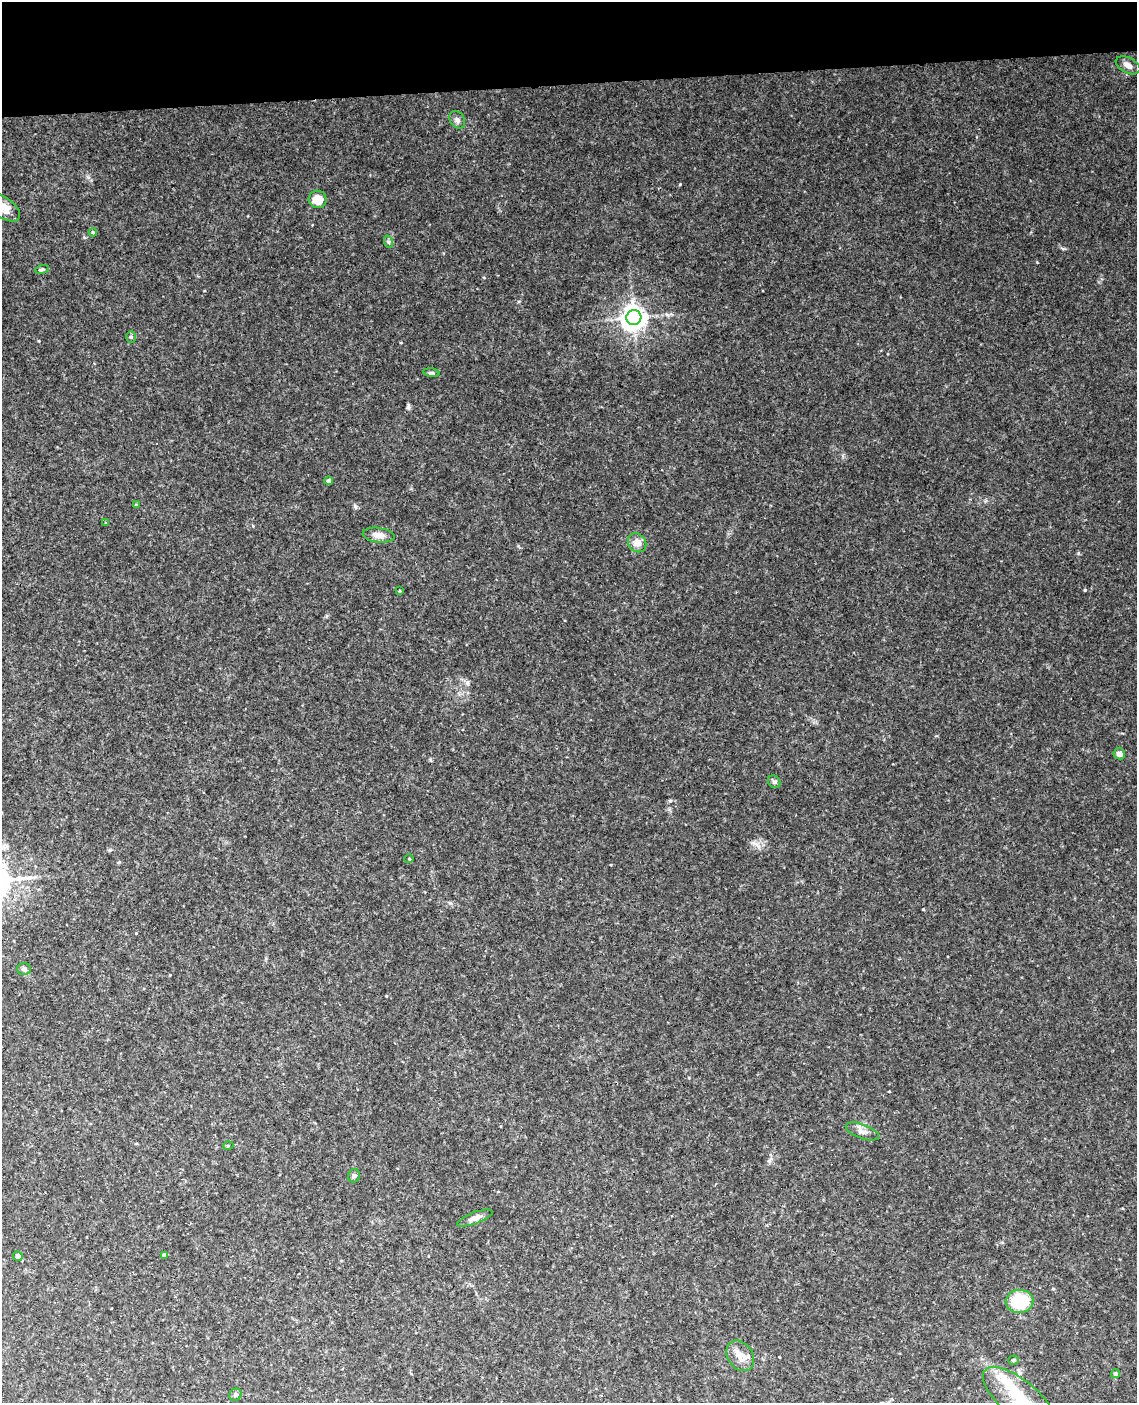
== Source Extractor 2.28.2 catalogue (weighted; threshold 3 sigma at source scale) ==
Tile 3 of 4 x 3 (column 3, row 1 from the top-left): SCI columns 2328-3462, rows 3043-4443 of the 4653 x 4581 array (HDU 1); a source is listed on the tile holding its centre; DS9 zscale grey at full resolution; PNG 1139 x 1405 px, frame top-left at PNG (2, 2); each listed source drawn as its Kron ellipse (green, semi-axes under 4 px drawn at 4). Shown black and unused: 6% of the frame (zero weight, under 3 of 4 exposures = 6% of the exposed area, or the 3 px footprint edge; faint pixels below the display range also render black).
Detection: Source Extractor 2.28.2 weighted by HDU 2 'WHT'; one run over the whole footprint, this tile lists its part. Background 0.0683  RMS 0.0062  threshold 0.0279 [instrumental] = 3 sigma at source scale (4.5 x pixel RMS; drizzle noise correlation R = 1.50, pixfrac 1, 0.05/0.05 arcsec/px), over >= 5 px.
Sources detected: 34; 1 inside a brighter object's white glare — neither listed nor drawn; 1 inside a brighter listed object's ellipse — not listed separately; the other 32 listed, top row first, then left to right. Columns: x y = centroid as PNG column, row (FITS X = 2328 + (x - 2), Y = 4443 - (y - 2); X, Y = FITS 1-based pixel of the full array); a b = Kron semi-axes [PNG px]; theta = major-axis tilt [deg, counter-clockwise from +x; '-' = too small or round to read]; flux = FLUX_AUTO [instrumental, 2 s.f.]
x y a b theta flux
1128 65 13 7 -27 3.6
457 120 9 7 -59 2.1
318 199 9 9 - 8.3
3 207 20 10 -36 7.3
93 232 4 3 - 0.64
389 242 6 4 -71 0.99
42 269 7 4 13 1
634 318 7 7 - 610
131 337 6 5 - 0.96
431 373 8 4 -8 1.2
329 481 4 4 - 1.8
136 505 4 4 - 0.56
106 523 4 3 - 0.53
378 535 16 7 -8 4.8
637 543 10 8 -49 4.8
400 591 3 3 - 0.7
1119 754 6 5 - 2.8
774 782 7 5 -44 1.3
409 859 5 4 - 0.65
24 969 7 6 - 1.5
862 1131 17 7 -20 3.7
228 1146 5 3 - 0.55
354 1176 7 6 - 1.4
475 1218 19 5 21 3.3
164 1255 4 4 - 1.6
18 1256 5 4 - 3.1
1019 1301 14 11 3 29
740 1356 16 12 -56 6.1
1014 1360 5 4 - 0.79
1116 1374 4 4 - 0.91
235 1395 6 6 - 1.3
1020 1400 46 18 -40 31
Isophote crosses this tile's border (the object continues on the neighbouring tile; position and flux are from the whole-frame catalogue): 2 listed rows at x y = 3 207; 1020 1400
Unlisted compact peaks at least as high as the median listed source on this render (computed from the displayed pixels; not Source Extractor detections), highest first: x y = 1085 590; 680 184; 355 506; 408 407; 923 909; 1063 249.